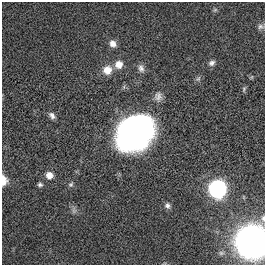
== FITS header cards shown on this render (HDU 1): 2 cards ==
NAXIS1  =                  263
NAXIS2  =                  263

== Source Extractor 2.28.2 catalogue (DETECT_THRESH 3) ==
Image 263 x 263 px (HDU 1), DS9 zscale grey, 1 PNG px = 1 image px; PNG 267 x 267 px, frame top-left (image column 1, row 263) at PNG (2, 2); no overlay
Background 0.00345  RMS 0.035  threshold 0.104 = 3 sigma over >= 5 px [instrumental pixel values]
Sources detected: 20; all 20 listed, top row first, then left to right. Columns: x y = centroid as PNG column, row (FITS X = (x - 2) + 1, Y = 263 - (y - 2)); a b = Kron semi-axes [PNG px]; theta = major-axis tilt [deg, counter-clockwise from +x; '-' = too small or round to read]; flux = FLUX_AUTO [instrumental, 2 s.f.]
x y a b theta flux
215 10 7 4 19 3.4
261 26 9 7 0 7.5
113 44 9 7 -53 13
212 63 9 7 33 8.1
119 64 10 10 - 19
141 68 10 8 -68 9.6
107 70 11 10 - 26
244 89 7 5 79 4.2
158 96 12 9 -87 12
52 116 9 6 -51 8.5
134 133 30 25 45 930
49 175 7 7 - 18
4 180 12 7 -88 17
71 184 7 5 36 4.4
40 185 6 5 - 4.8
217 189 9 9 - 650
167 205 8 7 - 7.2
74 211 7 4 -71 5.4
263 218 8 5 -81 5.6
252 242 11 11 - 6900
At the frame edge (FLAGS 8, measured only in part): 3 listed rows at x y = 4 180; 263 218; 252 242